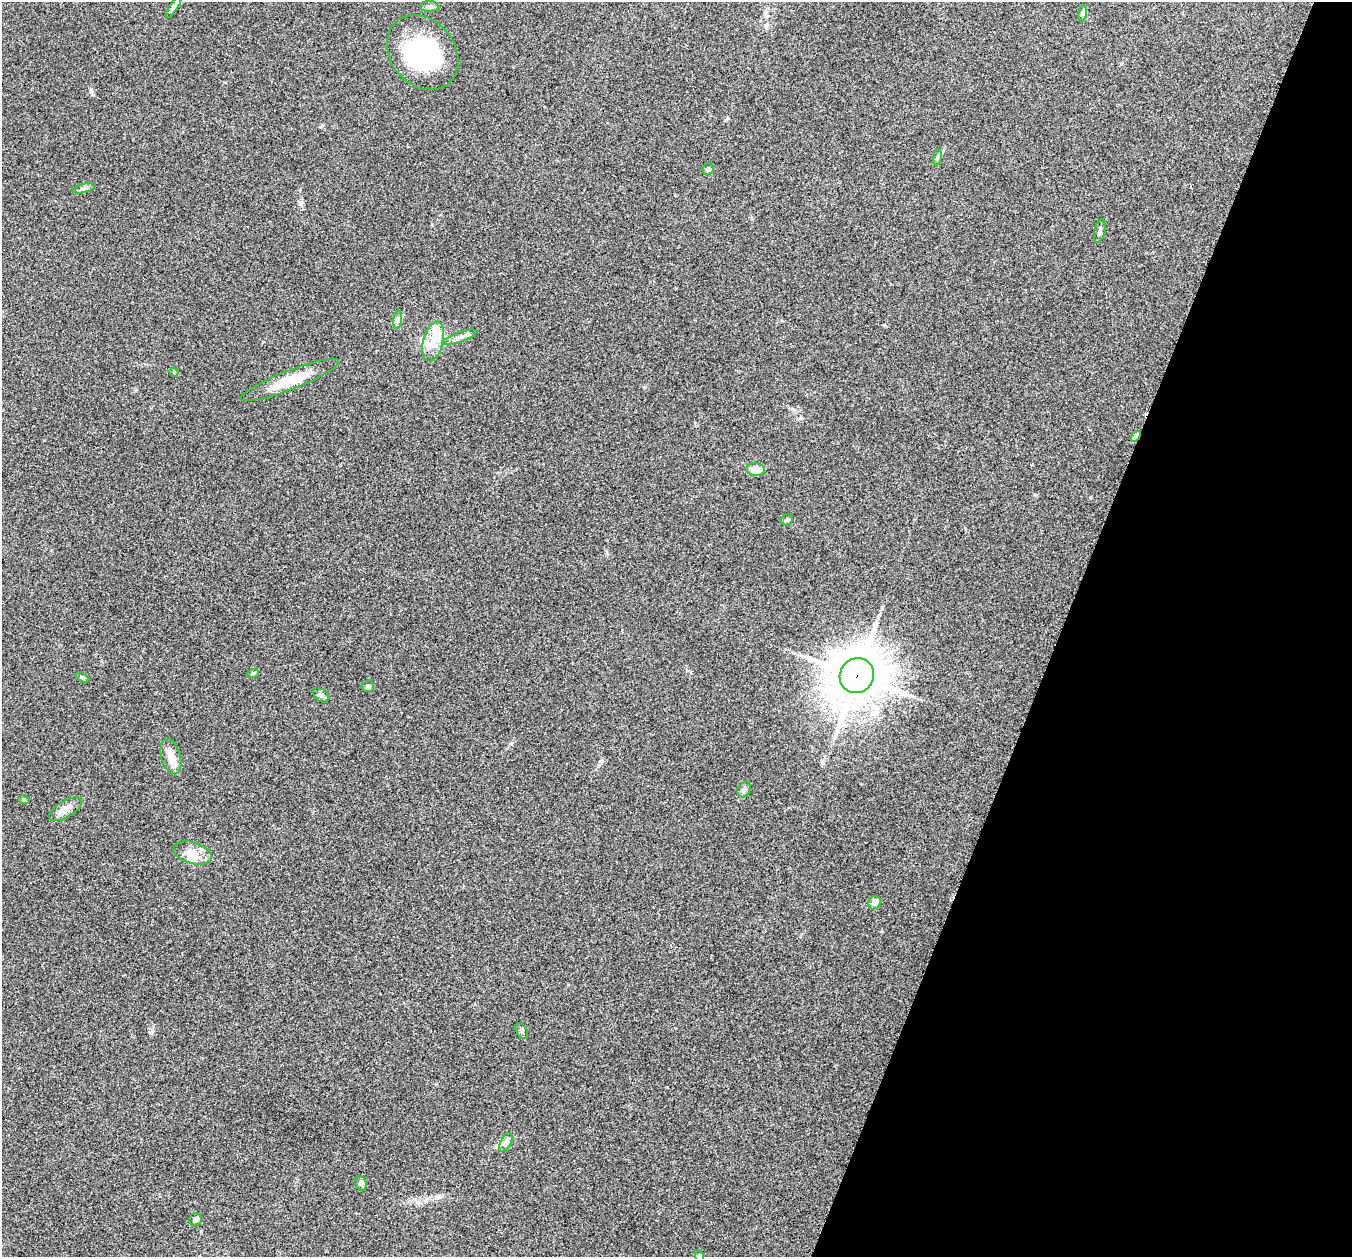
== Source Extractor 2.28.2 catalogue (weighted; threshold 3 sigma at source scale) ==
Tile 8 of 4 x 4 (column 4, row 2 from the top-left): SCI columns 4067-5416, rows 2657-3911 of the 5434 x 5444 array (HDU 1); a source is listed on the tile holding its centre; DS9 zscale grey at full resolution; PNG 1354 x 1259 px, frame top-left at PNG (2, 2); each listed source drawn as its Kron ellipse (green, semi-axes under 4 px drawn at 4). Shown black and unused: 21% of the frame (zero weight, under 3 of 4 exposures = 2% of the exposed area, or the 3 px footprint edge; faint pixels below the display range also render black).
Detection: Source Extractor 2.28.2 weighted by HDU 2 'WHT'; one run over the whole footprint, this tile lists its part. Background 0.106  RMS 0.013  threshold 0.0569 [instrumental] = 3 sigma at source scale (4.5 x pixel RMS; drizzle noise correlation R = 1.50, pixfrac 1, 0.05/0.05 arcsec/px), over >= 5 px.
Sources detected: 36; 3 inside a brighter object's white glare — neither listed nor drawn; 1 inside a brighter listed object's ellipse — not listed separately; the other 32 listed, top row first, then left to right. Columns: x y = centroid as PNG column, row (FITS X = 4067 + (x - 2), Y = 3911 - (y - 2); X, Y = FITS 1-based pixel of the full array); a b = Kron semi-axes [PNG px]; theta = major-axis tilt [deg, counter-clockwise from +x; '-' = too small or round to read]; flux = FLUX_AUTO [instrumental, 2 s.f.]
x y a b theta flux
429 6 9 5 0 3.4
173 7 12 4 57 3.4
1082 13 8 4 81 2.5
423 53 40 32 -52 100
937 157 8 4 81 2.4
708 169 6 5 - 3.1
84 188 11 4 14 3.1
1100 231 12 5 79 3.7
398 320 9 4 81 3.1
459 337 18 5 20 5.9
433 342 20 10 76 19
174 372 4 4 - 1.6
290 380 53 9 21 33
1136 436 6 3 55 18
756 469 9 6 -6 17
787 520 6 5 - 2.1
253 673 6 4 19 1.6
857 676 18 17 - 4600
82 678 7 4 -33 1.9
368 686 6 5 - 2
321 695 9 6 -36 3.3
171 756 18 9 -74 13
744 790 8 6 58 3.5
24 800 6 3 -19 1.4
66 809 18 8 31 9.9
193 853 20 10 -17 15
874 903 7 6 - 5.7
522 1031 8 5 -63 3
506 1142 10 5 63 4
361 1183 7 5 -69 2.6
196 1220 6 6 - 3
699 1256 6 3 -71 1.3
Overlapping masked pixels (flux is a lower limit): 2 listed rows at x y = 1136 436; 857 676
Isophote crosses this tile's border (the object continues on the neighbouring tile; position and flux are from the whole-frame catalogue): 1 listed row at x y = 699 1256
Unlisted compact peaks at least as high as the median listed source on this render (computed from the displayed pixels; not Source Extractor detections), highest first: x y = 151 1033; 884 325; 91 91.